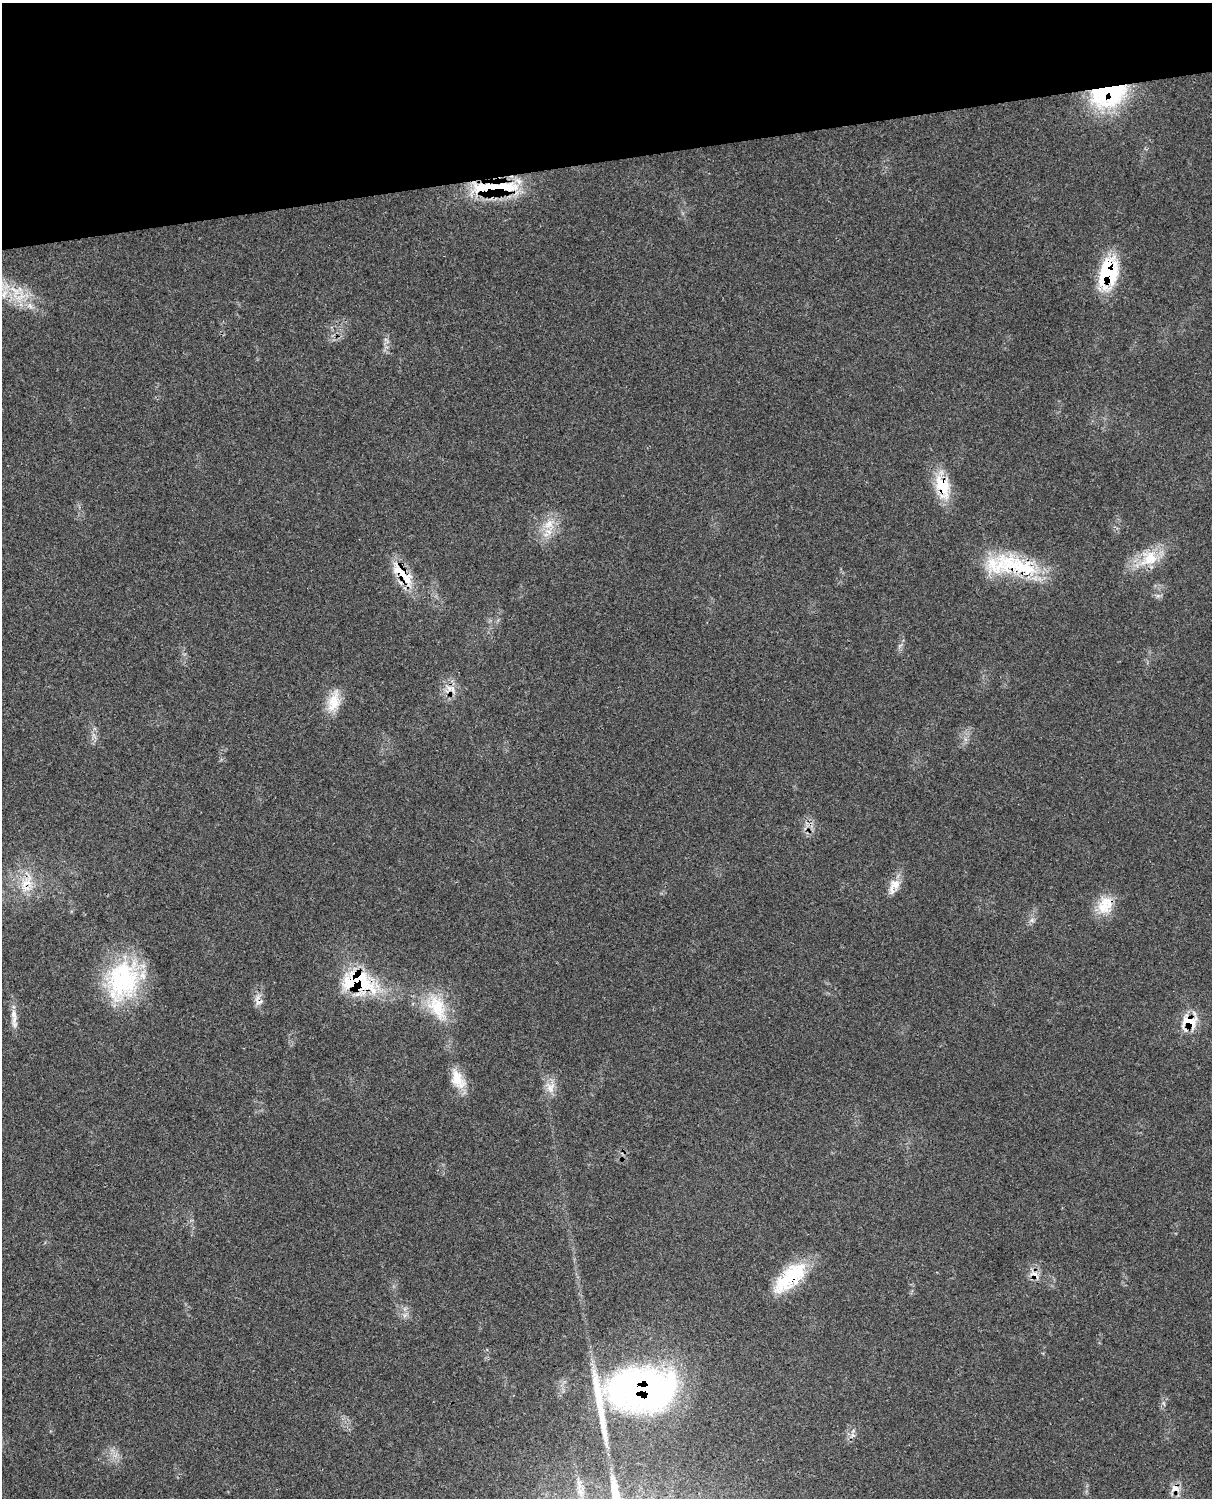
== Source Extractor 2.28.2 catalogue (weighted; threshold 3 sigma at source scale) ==
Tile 3 of 4 x 3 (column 3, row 1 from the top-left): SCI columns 2545-3754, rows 3269-4764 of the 5084 x 4927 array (HDU 1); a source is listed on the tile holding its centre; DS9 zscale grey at full resolution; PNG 1214 x 1500 px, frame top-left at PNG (2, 3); no overlay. Shown black and unused: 11% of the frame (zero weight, under 3 of 4 exposures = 6% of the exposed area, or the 3 px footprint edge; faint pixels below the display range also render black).
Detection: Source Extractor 2.28.2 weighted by HDU 2 'WHT'; one run over the whole footprint, this tile lists its part. Background 0.0791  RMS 0.0058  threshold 0.0263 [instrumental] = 3 sigma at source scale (4.5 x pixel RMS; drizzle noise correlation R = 1.50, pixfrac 1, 0.05/0.05 arcsec/px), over >= 5 px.
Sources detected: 34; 1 inside a brighter object's white glare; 1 long thin detection or spike segment (spike, bleed or trail) — not listed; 3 inside a brighter listed object's ellipse — not listed separately; the other 29 listed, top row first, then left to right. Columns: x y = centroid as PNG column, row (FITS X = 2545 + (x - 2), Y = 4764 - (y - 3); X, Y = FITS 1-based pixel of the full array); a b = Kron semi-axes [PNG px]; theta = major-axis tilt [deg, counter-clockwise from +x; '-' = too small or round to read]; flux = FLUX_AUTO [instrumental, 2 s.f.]
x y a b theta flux
1109 95 47 26 15 61
494 188 76 15 2 42
1108 273 34 20 76 41
15 291 23 18 -45 19
942 487 34 18 -74 20
549 524 17 16 - 11
1149 558 27 21 33 19
1011 564 54 32 -1 44
402 574 45 13 -47 19
1158 596 7 4 -18 1.3
449 689 13 12 - 6.5
334 701 30 15 74 13
26 883 21 15 -5 14
894 886 22 13 63 7.3
1104 906 22 20 -54 13
1032 920 7 6 - 1.6
122 981 53 39 69 66
358 982 42 26 -11 51
258 1001 15 10 -46 4.2
437 1007 41 21 -63 25
14 1015 17 8 -82 4.9
1189 1022 21 21 - 14
458 1079 27 15 -60 12
550 1087 17 13 -65 6.4
1035 1275 18 8 -33 5.1
790 1277 45 20 44 37
642 1389 77 46 1 200
853 1435 7 4 -17 1.4
1175 1489 15 11 -18 5.4
Overlapping masked pixels (flux is a lower limit): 14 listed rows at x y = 1109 95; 494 188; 1108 273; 942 487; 1011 564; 402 574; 26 883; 358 982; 258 1001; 1189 1022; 1035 1275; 790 1277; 642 1389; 1175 1489